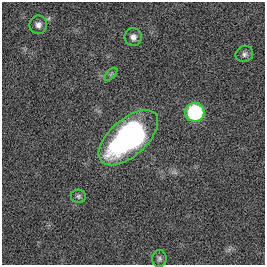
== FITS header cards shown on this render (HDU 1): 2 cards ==
NAXIS1  =                  263
NAXIS2  =                  263

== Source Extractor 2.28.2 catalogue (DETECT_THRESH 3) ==
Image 263 x 263 px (HDU 1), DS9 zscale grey, 1 PNG px = 1 image px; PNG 267 x 267 px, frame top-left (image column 1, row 263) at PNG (2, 2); each listed source drawn as its Kron ellipse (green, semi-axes under 4 px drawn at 4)
Background 5.29e-04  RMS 0.032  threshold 0.0955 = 3 sigma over >= 5 px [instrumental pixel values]
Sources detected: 8; all 8 listed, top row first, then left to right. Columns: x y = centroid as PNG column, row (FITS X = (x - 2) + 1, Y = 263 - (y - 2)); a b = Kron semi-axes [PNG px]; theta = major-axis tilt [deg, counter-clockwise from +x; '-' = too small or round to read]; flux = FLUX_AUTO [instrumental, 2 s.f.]
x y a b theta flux
38 25 9 9 - 11
133 37 9 8 - 12
244 54 9 8 - 7.5
111 74 8 4 45 3.8
195 112 9 9 - 200
128 138 36 18 41 540
78 196 7 6 - 5.4
159 259 8 7 - 6.2